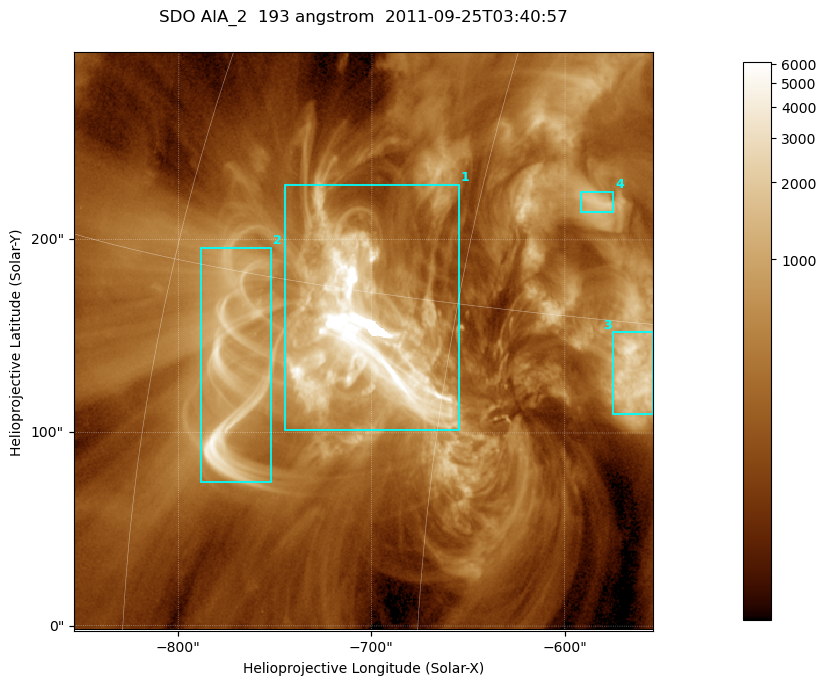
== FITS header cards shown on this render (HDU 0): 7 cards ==
TELESCOP= 'SDO     '           /
INSTRUME= 'AIA_2   '           /
WAVELNTH=                  193 /
WAVEUNIT= 'angstrom'           /
DATE-OBS= '2011-09-25T03:40:57.40' /
CTYPE1  = 'HPLN-TAN'           /
CTYPE2  = 'HPLT-TAN'           /

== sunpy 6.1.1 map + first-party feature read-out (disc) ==
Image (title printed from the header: SDO AIA_2  193 angstrom  2011-09-25T03:40:57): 499 x 499 px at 0.601 arcsec/px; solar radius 957 arcsec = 1592 px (partial field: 3.1% of the solar disc is inside the frame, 100% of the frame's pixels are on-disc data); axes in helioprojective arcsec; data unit not stated in the header (colour bar unlabelled)
Orientation: roll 0.0577 deg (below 1 deg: not rotated)
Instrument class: DISC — disc imager (sunpy class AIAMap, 193 A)
Bright regions (active regions / flare kernels): reference = the on-disc median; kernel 5 px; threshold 5 sigma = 971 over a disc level ~288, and >= 1.15x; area >= 249 px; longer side >= 6 px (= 3.6 arcsec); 4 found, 4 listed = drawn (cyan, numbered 1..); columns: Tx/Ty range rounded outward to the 2 arcsec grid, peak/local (2 s.f.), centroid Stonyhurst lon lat
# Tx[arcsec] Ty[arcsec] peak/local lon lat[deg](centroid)
1 -746..-654 100..230 57 -49 +14
2 -788..-752 74..196 17 -56 +12
3 -576..-554 110..152 11 -37 +13
4 -592..-574 214..226 6.3 -40 +19